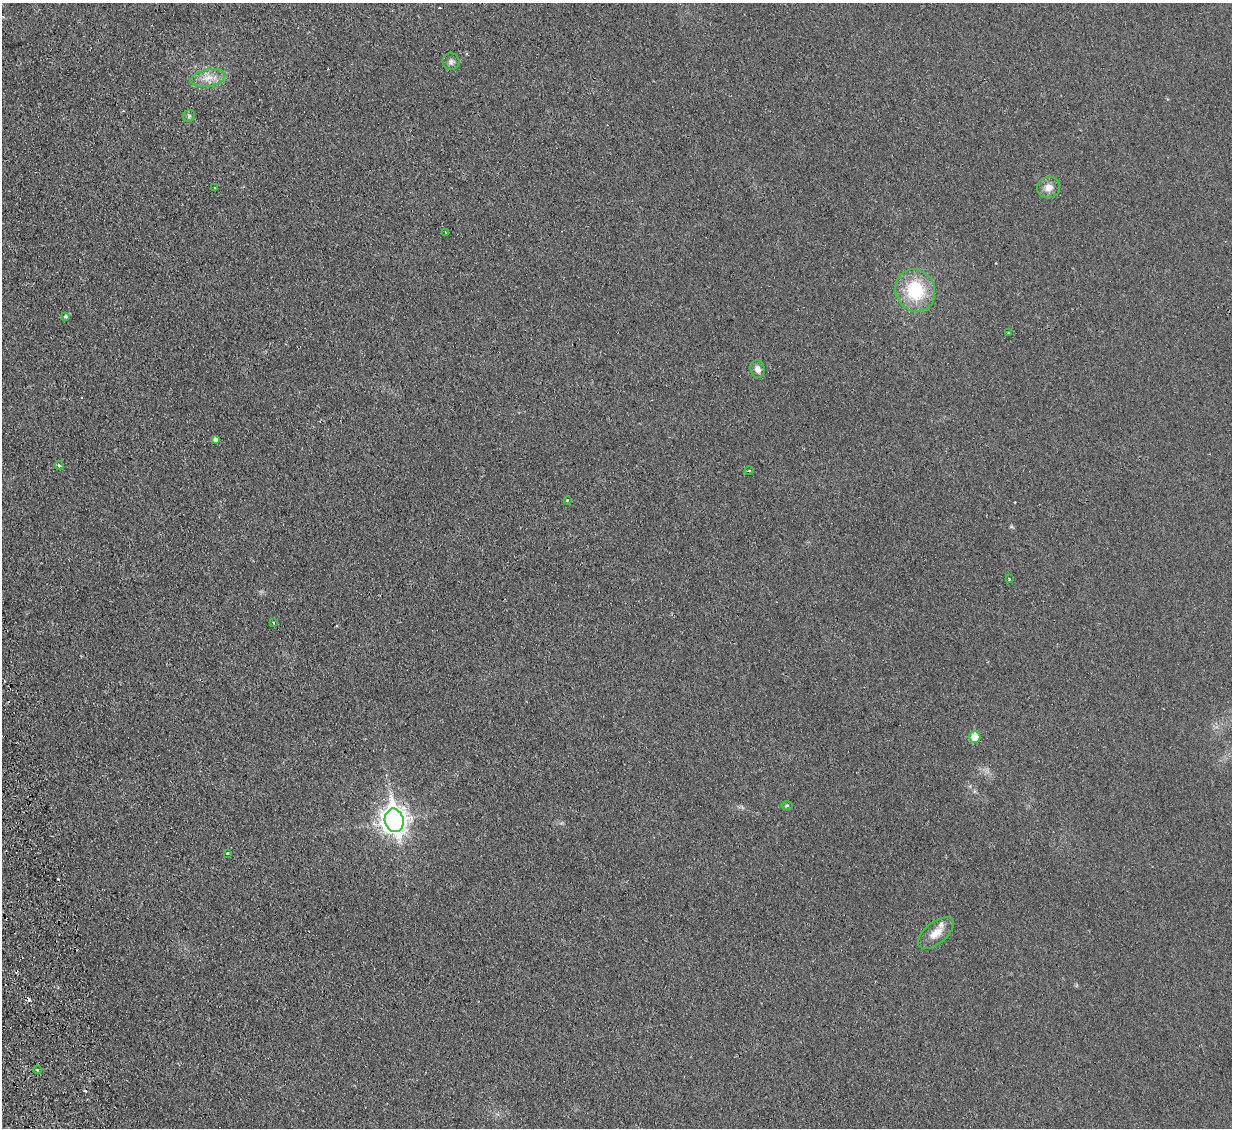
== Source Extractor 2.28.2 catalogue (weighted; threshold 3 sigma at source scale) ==
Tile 7 of 4 x 4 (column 3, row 2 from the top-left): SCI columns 2520-3749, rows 2412-3537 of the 5040 x 4933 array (HDU 1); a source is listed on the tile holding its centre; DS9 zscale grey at full resolution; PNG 1234 x 1130 px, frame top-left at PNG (2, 3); each listed source drawn as its Kron ellipse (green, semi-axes under 4 px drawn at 4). Shown black and unused: <1% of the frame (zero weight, under 2 of 3 exposures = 3% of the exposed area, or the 3 px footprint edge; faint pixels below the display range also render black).
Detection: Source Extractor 2.28.2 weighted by HDU 2 'WHT'; one run over the whole footprint, this tile lists its part. Background 0.0363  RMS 0.0063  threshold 0.0285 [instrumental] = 3 sigma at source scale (4.5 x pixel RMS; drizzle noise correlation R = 1.50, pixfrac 1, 0.05/0.05 arcsec/px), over >= 5 px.
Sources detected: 27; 4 cosmic-ray / hot-pixel residue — neither listed nor drawn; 1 inside a brighter listed object's ellipse — not listed separately; the other 22 listed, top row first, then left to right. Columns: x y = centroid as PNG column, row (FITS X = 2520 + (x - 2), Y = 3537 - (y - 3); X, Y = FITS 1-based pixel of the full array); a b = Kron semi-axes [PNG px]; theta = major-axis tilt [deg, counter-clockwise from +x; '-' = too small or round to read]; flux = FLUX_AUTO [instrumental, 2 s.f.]
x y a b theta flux
451 62 8 8 - 2.1
208 78 17 8 11 6.8
189 116 6 5 - 0.99
1048 187 11 10 - 5.2
215 188 2 2 - 0.53
445 232 3 2 - 0.52
915 290 22 19 -63 33
65 316 3 3 - 2.1
1008 333 3 2 - 0.56
758 369 9 7 -75 3.4
215 439 4 3 - 13
59 465 5 3 - 1
749 471 4 3 - 0.7
567 500 3 3 - 0.56
1009 579 3 3 - 0.79
273 622 4 3 - 0.66
975 737 6 5 - 12
787 805 6 4 1 0.77
394 820 12 9 -79 600
227 853 3 3 - 1
936 933 21 10 39 7.5
37 1070 4 3 - 0.83